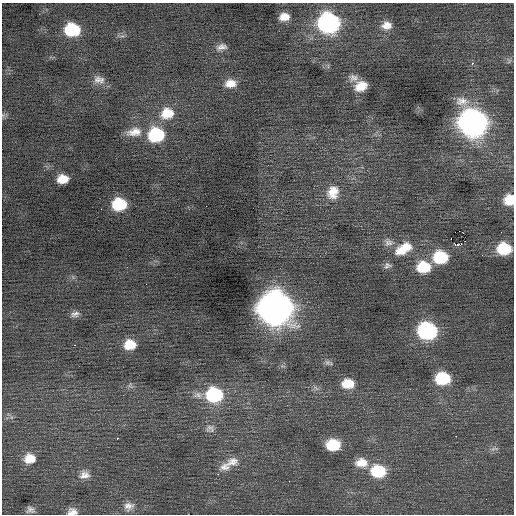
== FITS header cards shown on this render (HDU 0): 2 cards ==
NAXIS1  =                  512 / Axis length
NAXIS2  =                  512 / Axis length

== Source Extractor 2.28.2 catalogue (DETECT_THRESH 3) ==
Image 512 x 512 px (HDU 0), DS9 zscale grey, 1 PNG px = 1 image px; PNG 516 x 516 px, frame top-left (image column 1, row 512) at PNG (2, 3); no overlay
Background 0.0813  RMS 0.81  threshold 2.44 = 3 sigma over >= 5 px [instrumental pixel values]
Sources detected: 60; all 60 listed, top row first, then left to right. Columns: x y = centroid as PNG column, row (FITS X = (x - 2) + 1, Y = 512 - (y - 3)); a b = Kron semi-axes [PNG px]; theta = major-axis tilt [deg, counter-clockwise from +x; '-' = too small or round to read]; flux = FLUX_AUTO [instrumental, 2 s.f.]
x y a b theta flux
284 17 9 7 6 570
329 23 13 12 - 15000
387 25 13 10 6 540
72 30 13 11 -5 2900
122 36 9 3 4 120
221 47 14 8 12 350
509 61 8 6 89 120
472 63 2 2 - 350
353 78 14 10 -8 340
99 80 16 11 -11 450
230 83 14 10 4 650
361 86 13 10 23 910
167 113 17 14 10 1300
3 115 5 5 - 100
473 123 16 14 -39 39000
134 132 20 11 9 720
156 135 14 12 5 3800
63 179 10 8 4 790
333 192 18 15 72 990
509 200 10 10 - 1000
119 204 12 10 2 2300
206 206 2 2 - 85
101 209 2 2 - 150
501 232 3 2 - 59
451 238 2 2 - 38
388 242 14 11 -18 360
461 243 3 3 - 39
457 245 6 3 -5 140
403 249 25 13 30 1300
504 249 13 11 -4 2100
440 257 14 12 -1 2500
387 265 10 8 10 200
424 267 14 12 -4 1800
275 308 18 16 7 72000
75 314 12 7 13 260
427 331 14 12 -9 8100
74 345 2 2 - 390
130 345 12 10 7 1100
328 363 13 6 -20 190
443 378 13 11 -4 2600
348 383 14 10 -1 1000
130 386 10 6 -54 160
198 395 15 9 3 380
214 395 16 14 -7 4100
11 417 7 4 -72 110
210 429 12 11 - 320
456 436 2 2 - 340
117 438 3 2 - 460
333 445 12 10 -4 1800
494 449 11 5 16 180
29 459 13 11 5 870
232 462 19 13 12 730
361 463 16 11 -1 800
225 467 16 11 12 520
378 471 15 12 -7 2400
218 474 2 2 - 160
84 475 14 11 7 480
128 506 13 11 23 400
30 510 8 7 - 240
72 512 12 9 1 380
At the frame edge (FLAGS 8, measured only in part): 3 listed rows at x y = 3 115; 509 200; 72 512